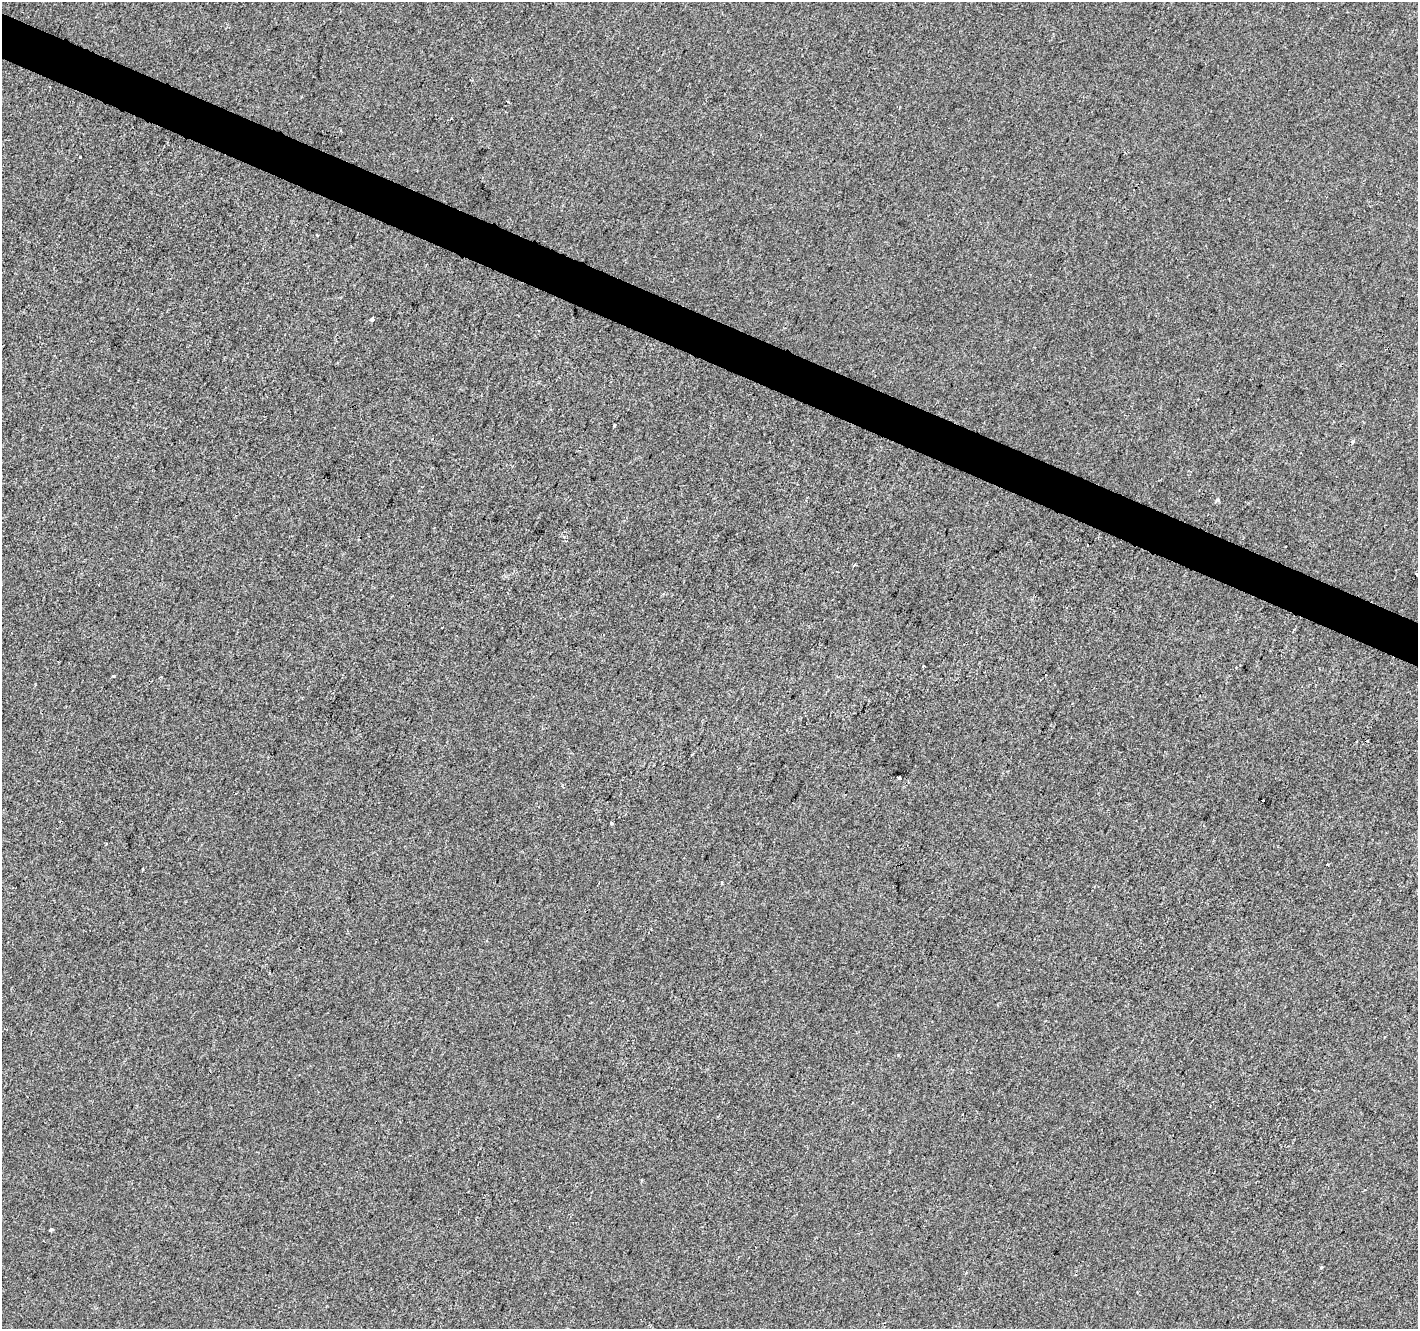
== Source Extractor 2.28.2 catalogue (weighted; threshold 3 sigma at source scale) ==
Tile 11 of 4 x 4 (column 3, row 3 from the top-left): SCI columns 2837-4252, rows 1597-2923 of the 5667 x 5782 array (HDU 1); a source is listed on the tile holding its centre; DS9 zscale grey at full resolution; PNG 1420 x 1331 px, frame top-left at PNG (2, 2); no overlay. Shown black and unused: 3% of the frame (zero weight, under 2 of 3 exposures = <1% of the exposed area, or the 3 px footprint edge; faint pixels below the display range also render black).
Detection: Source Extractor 2.28.2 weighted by HDU 2 'WHT'; one run over the whole footprint, this tile lists its part. Background -6.41e-04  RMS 0.0041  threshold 0.0186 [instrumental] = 3 sigma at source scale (4.5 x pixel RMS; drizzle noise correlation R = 1.50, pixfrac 1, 0.0396/0.0396 arcsec/px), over >= 5 px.
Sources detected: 16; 2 cosmic-ray / hot-pixel residue — not listed; the other 14 listed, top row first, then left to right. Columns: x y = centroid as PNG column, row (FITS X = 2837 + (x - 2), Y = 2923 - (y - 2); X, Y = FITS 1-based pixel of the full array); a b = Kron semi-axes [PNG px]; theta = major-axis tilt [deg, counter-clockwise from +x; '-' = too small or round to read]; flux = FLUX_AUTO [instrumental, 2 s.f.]
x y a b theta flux
508 101 4 2 - 1.1
316 235 3 3 - 0.83
372 319 4 3 - 1.1
614 425 3 3 - 0.67
1217 500 3 3 - 1.2
1417 574 4 3 - 1.6
923 666 3 3 - 1.1
114 676 3 3 - 0.72
899 777 4 3 - 4.2
612 823 3 3 - 1
1328 865 3 3 - 0.68
722 883 4 2 - 0.38
51 1229 4 3 - 1.8
1321 1267 4 3 - 0.49
Isophote crosses this tile's border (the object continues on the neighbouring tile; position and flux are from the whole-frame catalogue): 1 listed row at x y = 1417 574